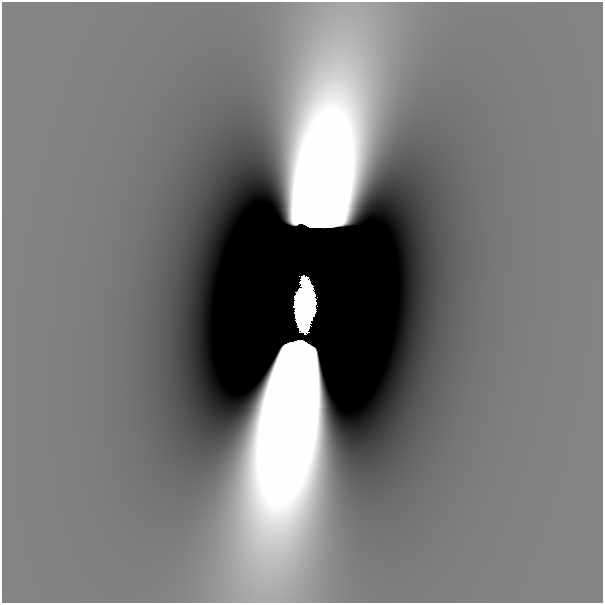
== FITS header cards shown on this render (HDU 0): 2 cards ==
NAXIS1  =                  601
NAXIS2  =                  601

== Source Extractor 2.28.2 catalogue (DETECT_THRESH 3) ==
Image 601 x 601 px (HDU 0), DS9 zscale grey, 1 PNG px = 1 image px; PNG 605 x 605 px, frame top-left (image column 1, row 601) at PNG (2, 2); no overlay
Background -8.70e-10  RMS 4.9e-10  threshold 1.48e-09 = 3 sigma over >= 5 px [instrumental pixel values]
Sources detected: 3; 2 with non-positive FLUX_AUTO (blend fragments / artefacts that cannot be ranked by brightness) are not listed; the other 1 listed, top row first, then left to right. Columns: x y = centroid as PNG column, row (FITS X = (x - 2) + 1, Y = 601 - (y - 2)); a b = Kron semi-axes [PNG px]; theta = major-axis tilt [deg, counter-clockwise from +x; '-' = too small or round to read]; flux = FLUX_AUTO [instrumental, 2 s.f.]
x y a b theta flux
305 306 35 14 86 45
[2 non-positive-flux detections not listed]